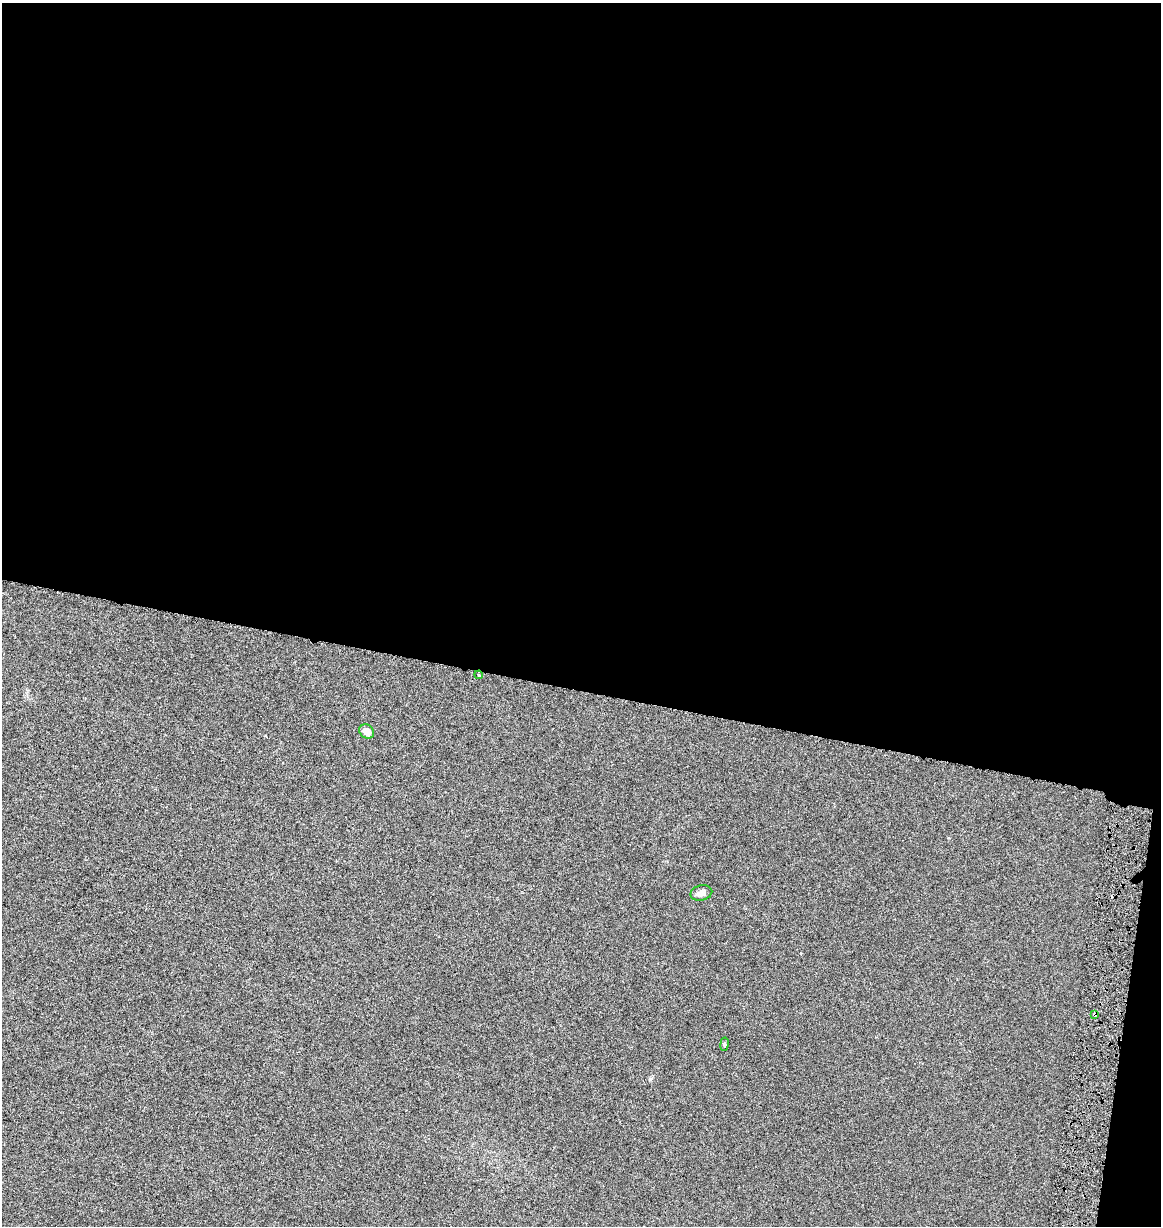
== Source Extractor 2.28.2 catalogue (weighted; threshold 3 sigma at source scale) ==
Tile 4 of 4 x 4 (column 4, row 1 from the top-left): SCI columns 3764-4922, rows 3676-4899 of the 5150 x 4910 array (HDU 1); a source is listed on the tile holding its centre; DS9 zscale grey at full resolution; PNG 1163 x 1228 px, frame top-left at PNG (2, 3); each listed source drawn as its Kron ellipse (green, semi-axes under 4 px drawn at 4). Shown black and unused: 57% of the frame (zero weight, under 3 of 6 exposures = <1% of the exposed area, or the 3 px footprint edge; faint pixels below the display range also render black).
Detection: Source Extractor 2.28.2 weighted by HDU 2 'WHT'; one run over the whole footprint, this tile lists its part. Background 0.00109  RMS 0.0025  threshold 0.0103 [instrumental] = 3 sigma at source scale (4.09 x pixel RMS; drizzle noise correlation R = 1.36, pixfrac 0.8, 0.0396/0.0396 arcsec/px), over >= 5 px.
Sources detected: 5; all 5 listed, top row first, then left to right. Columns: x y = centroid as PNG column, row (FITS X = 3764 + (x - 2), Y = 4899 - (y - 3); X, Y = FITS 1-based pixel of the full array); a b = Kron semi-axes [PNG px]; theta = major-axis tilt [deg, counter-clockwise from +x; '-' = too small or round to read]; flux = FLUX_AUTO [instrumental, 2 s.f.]
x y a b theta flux
479 675 4 3 - 0.27
367 731 8 6 -37 1.5
701 893 11 7 14 1.1
1095 1014 3 3 - 0.38
724 1044 7 3 82 0.28
Overlapping masked pixels (flux is a lower limit): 1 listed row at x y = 1095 1014